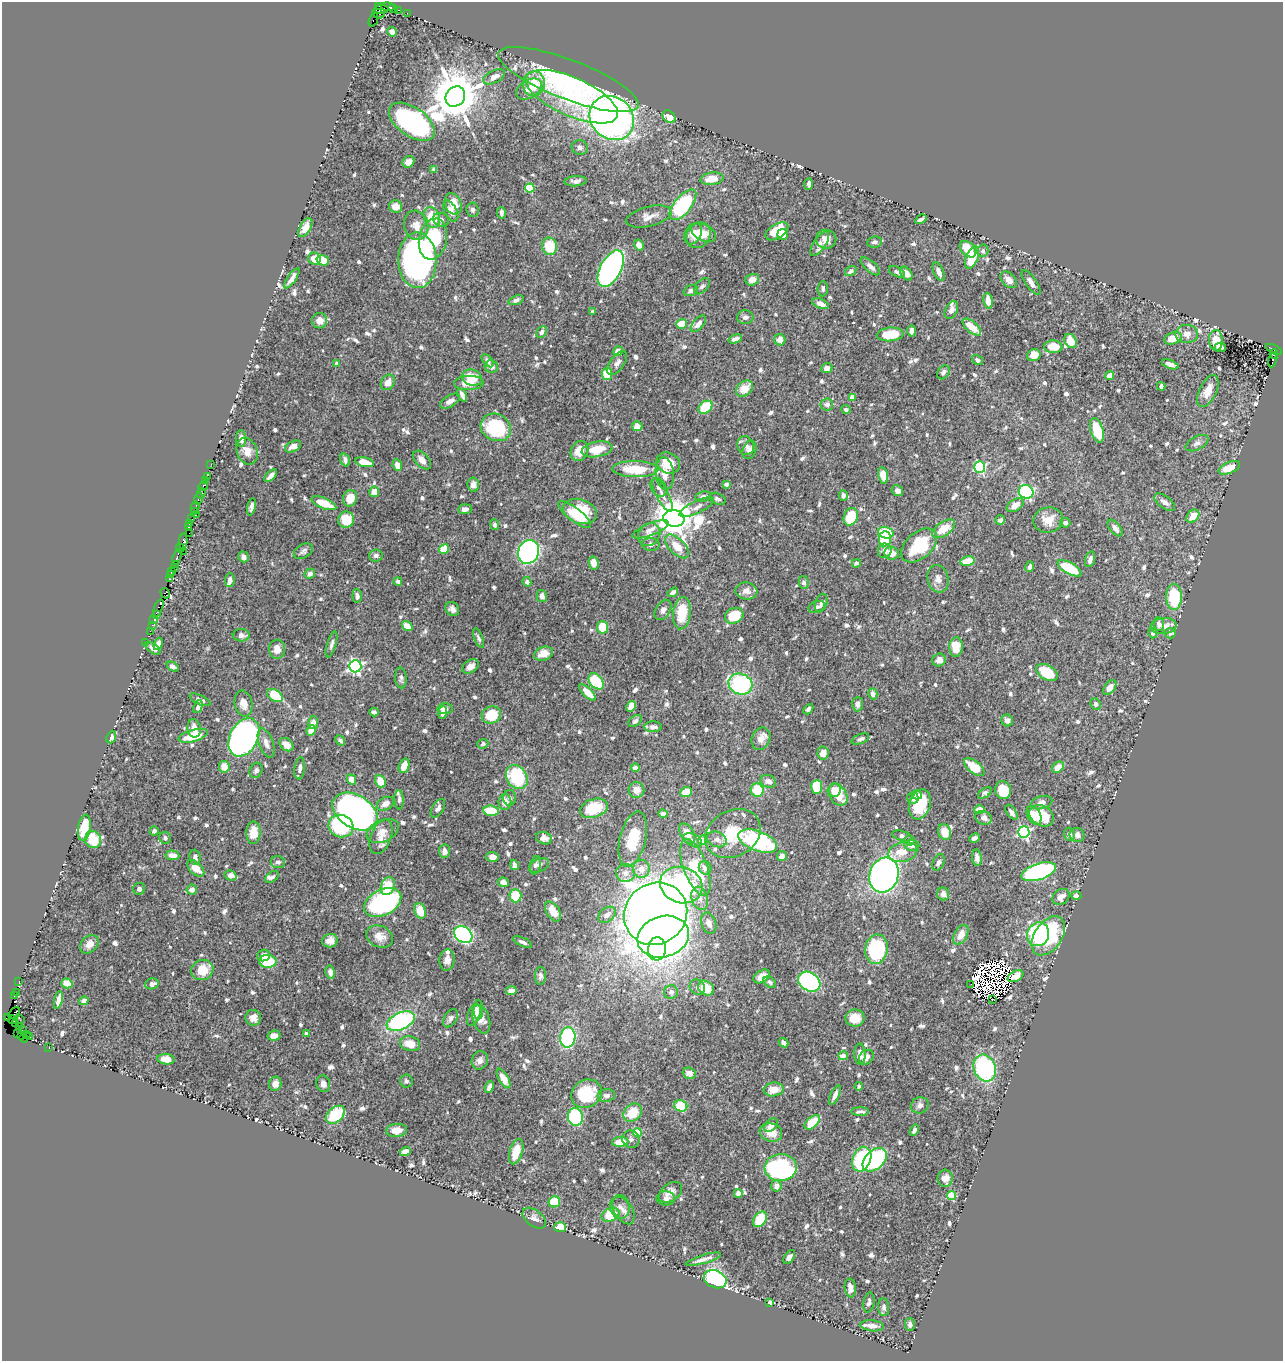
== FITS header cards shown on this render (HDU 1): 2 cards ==
NAXIS1  =                 1281
NAXIS2  =                 1359

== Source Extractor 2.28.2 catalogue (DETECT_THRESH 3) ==
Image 1281 x 1359 px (HDU 1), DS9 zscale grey, 1 PNG px = 1 image px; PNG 1285 x 1363 px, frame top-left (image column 1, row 1359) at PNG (2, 2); each listed source drawn as its Kron ellipse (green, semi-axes under 4 px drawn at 4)
Background 1.2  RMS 0.0096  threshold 0.0287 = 3 sigma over >= 5 px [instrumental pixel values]
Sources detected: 875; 16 with non-positive FLUX_AUTO (blend fragments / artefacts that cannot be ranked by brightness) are neither listed nor drawn; of the other 859, the 500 brightest by FLUX_AUTO listed and drawn (359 fainter detections omitted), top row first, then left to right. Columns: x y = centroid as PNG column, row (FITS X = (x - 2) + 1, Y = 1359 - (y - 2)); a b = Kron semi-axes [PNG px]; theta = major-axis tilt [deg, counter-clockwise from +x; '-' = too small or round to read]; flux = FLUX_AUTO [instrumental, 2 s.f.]
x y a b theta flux
378 6 4 3 - 55
388 7 6 3 -4 160
393 8 5 3 - 47
381 9 7 3 5 190
398 10 3 2 - 74
407 13 2 2 - 15
378 14 6 3 -26 130
373 20 7 3 67 140
392 32 5 4 - 3
494 77 12 6 27 4
568 80 75 19 -21 92
534 84 12 11 - 19
529 89 14 9 31 6.2
455 97 11 9 51 3500
572 97 50 19 -24 66
669 117 7 5 -46 9.7
612 118 23 20 -46 430
412 122 26 14 -35 120
580 147 8 7 - 2.3
408 162 6 5 - 5.1
434 169 4 3 - 2
712 179 11 6 8 9.7
576 181 11 5 5 2.8
809 184 5 3 - 2
530 188 4 4 - 29
453 204 11 8 -67 10
683 205 18 8 51 62
396 206 7 6 - 6.2
473 210 7 6 - 2.1
451 211 11 6 -62 4.8
501 213 6 4 -85 2.1
432 217 11 7 -71 16
649 217 23 10 14 6
921 219 6 3 30 2
441 220 8 6 -24 2.4
416 225 15 12 -75 6.7
305 228 10 5 60 7.6
777 231 12 7 32 22
704 233 13 8 -27 5.5
693 234 11 8 61 4.6
783 234 5 5 - 5.4
698 235 13 11 50 10
433 239 21 14 78 30
826 239 10 9 - 6.2
875 242 7 5 6 1.9
820 244 14 6 55 2.4
639 245 5 5 - 4.1
550 246 8 7 - 20
968 249 10 6 -45 18
983 251 6 5 - 1.8
972 258 12 6 69 21
314 259 6 6 - 9.6
323 260 6 5 - 12
417 260 28 19 -88 280
870 266 12 5 -41 3.5
611 269 20 10 62 210
851 271 6 4 32 2.6
897 272 8 4 -25 1.9
939 272 10 5 -66 3.9
906 274 7 5 -55 3.6
292 278 12 4 56 3.3
752 280 7 5 19 4.5
1009 280 10 6 -45 4.6
1031 282 14 5 -55 3.5
702 286 9 5 48 1.8
823 289 8 5 87 1.8
691 291 7 5 18 1.9
516 300 8 4 21 2.2
988 301 8 4 -81 6.7
820 304 9 4 -23 4.9
951 310 9 6 66 4
593 312 4 4 - 2.5
745 317 8 7 - 2.7
320 321 8 7 - 4.9
682 324 5 5 - 11
698 324 10 5 49 3.8
972 327 11 5 -41 10
912 331 5 4 - 2.9
542 332 6 5 - 2.2
890 334 13 7 6 22
1187 334 11 9 -1 5
1173 338 9 5 20 11
735 339 7 4 18 3.2
780 340 6 5 - 4.8
1216 340 10 7 -87 12
1071 341 7 6 - 11
1053 347 9 6 -3 15
1220 347 5 4 - 3.5
1274 349 9 3 -27 400
618 351 5 4 - 6.2
1274 354 4 3 - 750
1034 355 7 6 - 10
977 360 6 4 -34 1.9
1273 360 8 3 76 650
488 361 7 4 -49 2.3
336 363 4 4 - 2
617 363 14 7 55 3.5
1170 364 8 4 -20 3.1
491 367 7 6 - 3.7
827 368 6 5 - 3.4
943 372 7 5 56 2
607 374 6 5 - 15
1110 375 5 4 - 3.2
472 378 10 8 -17 14
388 382 8 6 57 5
469 383 15 7 2 9
1161 386 4 4 - 3
744 388 9 7 39 10
1208 391 17 8 64 7.9
462 395 7 4 -61 4
852 397 4 4 - 8.6
450 401 11 5 30 3.9
827 404 6 6 - 3.2
705 407 8 5 40 23
846 409 4 4 - 1.9
637 426 5 5 - 5.1
496 427 15 13 -28 51
1097 430 12 6 -73 25
241 438 8 5 89 2.6
1197 443 12 6 28 3
746 446 10 8 -70 3.3
293 447 8 5 26 5.2
597 449 15 7 11 15
750 450 9 6 68 3
247 451 14 10 -68 6
579 451 10 8 61 8.2
345 460 7 4 -71 2.4
422 460 11 6 -47 5.4
365 462 9 4 -12 9.7
668 463 12 10 -26 14
211 464 2 2 - 16
397 465 6 4 -66 4.5
980 467 5 5 - 81
1229 468 11 5 22 8.5
635 469 23 8 -1 22
665 473 16 9 -85 7.1
883 475 8 5 -77 9.7
207 476 2 2 - 35
271 476 8 4 47 3.3
205 481 3 2 - 39
727 484 4 3 - 3.1
473 485 7 6 - 3.9
203 486 5 3 - 210
658 487 10 7 -59 2.3
897 491 6 5 - 3.1
374 492 5 5 - 9.1
1026 492 7 6 - 87
201 493 5 3 - 17
662 495 18 6 -63 4.5
843 495 5 4 - 2.2
703 496 8 5 10 1.8
350 498 8 7 - 9.3
198 499 6 3 74 170
717 499 9 5 -24 2
1165 502 12 6 -36 3.4
324 503 13 5 -22 14
1015 505 9 5 33 5.6
195 507 6 3 73 180
251 507 9 4 77 2.7
697 507 19 6 25 3.6
465 509 7 5 4 3.1
194 511 2 2 - 75
580 511 17 12 -20 29
196 514 2 2 - 85
574 514 20 6 -38 17
1193 516 7 5 47 7.8
851 517 9 7 69 28
674 518 10 8 -10 2100
192 519 3 2 - 84
346 520 8 8 - 23
1000 520 5 4 - 2
1048 520 15 12 14 9.1
1065 523 5 5 - 2.1
189 524 3 2 - 110
495 525 5 4 - 1.9
188 527 3 3 - 99
1115 528 10 5 -51 3
651 529 19 6 22 4.1
943 529 13 7 33 14
189 533 2 2 - 64
886 533 8 5 -15 28
649 534 12 10 50 5.2
885 539 7 6 - 28
183 542 8 3 84 290
651 544 9 6 -3 2.2
919 545 21 13 41 41
677 546 15 7 -44 11
180 548 4 2 - 65
444 549 5 5 - 12
183 551 3 2 - 78
303 551 10 6 28 2.1
885 551 7 6 - 4.3
529 552 12 10 69 190
892 553 7 6 - 8
376 555 7 6 - 1.8
177 557 8 3 71 410
243 557 5 5 - 2.5
1090 559 8 5 72 2.8
967 561 7 5 12 11
594 563 7 5 -79 5.9
856 563 4 4 - 2.6
175 564 4 2 - 210
174 567 4 2 - 150
1030 567 5 4 - 2.5
1070 568 13 5 -30 31
172 571 4 2 - 46
310 574 5 5 - 3
171 575 3 2 - 86
170 579 3 2 - 56
938 579 14 10 -78 4.8
230 580 7 5 87 2.2
398 581 4 4 - 2.3
527 582 5 4 - 2.6
804 582 6 5 - 2
746 591 11 8 -6 4.6
673 592 6 4 34 3.4
165 593 5 4 - 120
357 596 7 5 -84 2.5
542 596 6 5 - 2.8
1174 597 13 8 90 33
821 603 9 6 71 2.1
817 607 8 5 21 1.9
158 608 9 3 67 180
452 609 7 6 - 2.9
663 610 11 7 58 2.9
682 613 16 8 83 20
156 615 4 3 - 130
734 616 9 7 24 25
154 619 3 2 - 63
1159 624 7 5 -83 2.7
152 625 2 2 - 42
407 626 6 4 -35 8.5
1163 626 13 8 6 4.8
603 627 6 5 - 27
150 631 2 2 - 50
1153 633 5 4 - 2.2
1170 633 5 5 - 1.9
241 635 8 6 -2 3.6
479 638 10 4 -68 2
146 642 3 2 - 61
158 644 6 4 71 3.7
331 644 13 4 73 2.3
956 647 10 6 88 14
153 648 8 5 -37 3.2
277 649 9 8 - 5.5
544 654 9 6 19 8
939 660 7 6 - 3.9
355 666 6 6 - 160
470 666 9 6 32 4.5
173 667 6 4 -27 2
1047 672 12 7 -30 24
401 678 10 5 -85 2.1
596 681 9 6 -50 31
740 684 12 10 -24 71
1110 687 8 5 53 5.3
588 692 10 4 -45 8.2
873 694 6 4 -73 3.3
275 695 8 5 -35 26
200 700 11 4 -24 2.8
243 703 13 9 -77 5.9
858 704 7 5 86 2.6
1096 704 6 5 - 1.8
631 706 5 4 - 9.3
198 707 7 4 66 2.7
445 709 8 5 4 4
808 709 6 4 46 1.8
374 712 5 4 - 2.1
443 712 6 4 82 2.6
491 715 10 8 18 21
1007 720 6 5 - 2.2
635 721 7 5 35 2.2
313 723 6 5 - 3.9
653 727 9 5 1 2.5
194 728 9 6 -80 5.9
311 730 5 4 - 11
193 736 15 6 15 19
111 737 6 4 70 3.1
244 737 20 14 62 290
761 739 11 9 65 5.6
860 739 9 4 22 1.8
340 740 5 4 - 2.1
266 743 15 7 -70 4.8
483 744 5 4 - 1.9
286 745 8 5 -42 6.6
823 753 6 5 - 6
404 766 7 5 70 7.8
224 767 6 5 - 8
974 767 12 6 -38 15
1058 767 6 4 42 7.1
300 768 11 5 83 2.5
635 768 4 4 - 4.3
256 770 8 6 65 1.9
517 777 13 10 -56 44
351 779 5 4 - 7.1
380 781 7 5 -64 12
768 781 8 6 -19 3.7
817 787 7 5 88 23
636 790 8 8 - 6.1
757 790 6 6 - 18
835 790 7 6 - 5.8
1003 790 9 8 - 17
686 792 6 5 - 13
985 793 8 4 33 1.9
838 795 12 8 -52 15
917 795 5 4 - 3.8
510 798 8 6 -89 2.3
913 798 6 5 - 3.2
399 800 10 4 -87 1.9
505 802 8 6 89 5.5
1041 802 11 6 16 4.9
385 804 9 6 29 4.5
920 804 15 10 73 23
438 808 10 5 57 2.6
594 808 14 9 20 25
979 809 5 4 - 6.5
491 811 8 5 -8 17
355 812 25 16 -32 430
1011 812 8 4 -56 2.1
663 814 4 4 - 3.2
1034 815 10 6 -62 8.6
1042 816 13 10 -29 21
983 818 8 6 -21 3.9
341 826 12 11 - 59
84 828 13 6 82 17
154 831 4 4 - 2.7
383 831 17 11 25 6
945 832 8 6 -72 8.6
1024 832 5 5 - 120
253 833 11 7 88 11
687 833 11 6 -61 6.9
733 834 29 23 29 27
1069 834 6 5 - 2.3
1077 835 7 7 - 2.6
902 836 10 5 -16 2
381 837 18 10 68 6.9
165 838 6 5 - 1.8
544 838 8 6 -16 3.6
975 838 5 4 - 3.5
633 839 28 13 76 22
717 839 10 7 -21 3
93 840 9 8 - 23
693 840 10 6 -28 2.6
703 840 4 4 - 12
910 840 5 5 - 2
758 841 20 10 -20 76
912 845 7 5 -7 4.1
444 851 7 5 -86 3.4
903 852 15 9 14 8.1
172 855 7 5 -7 5
782 856 5 4 - 4.8
195 857 8 5 -85 2.5
492 857 6 5 - 4.2
977 858 8 5 -82 3.7
278 862 7 6 - 1.9
938 862 9 5 61 2.2
514 865 5 4 - 3.4
535 865 9 5 77 1.9
539 865 10 6 23 2.1
695 867 30 12 -70 33
196 868 10 6 -42 7.2
705 868 7 6 - 4.5
641 869 9 8 - 6.4
1039 872 18 8 18 130
626 873 9 9 - 4
230 875 6 5 - 3.8
884 875 18 14 72 280
272 877 7 5 37 1.9
503 882 5 4 - 4.8
681 885 21 18 -20 140
388 886 9 6 65 18
139 889 6 6 - 2
192 890 5 5 - 3.6
943 894 6 6 - 3.6
515 896 6 6 - 19
1076 896 5 4 - 2.1
1061 897 9 7 39 4.5
700 898 12 8 -73 4.6
383 902 20 12 28 130
420 911 8 5 -67 11
553 911 11 6 -56 9.1
656 914 32 30 39 950
607 915 10 7 40 3.7
709 923 11 7 -71 4.3
1038 934 12 11 - 57
463 935 10 7 -37 110
961 935 11 6 61 7.3
1048 936 22 13 55 64
380 937 14 10 -20 6.8
663 937 26 20 16 390
330 941 8 6 12 5.1
523 942 10 4 -25 2.1
89 944 10 8 45 5.7
657 949 12 9 84 54
876 949 15 11 81 71
264 955 6 5 - 4.5
447 960 10 8 86 3.6
268 961 8 6 0 28
202 970 11 10 - 13
330 972 7 4 -80 3.1
540 976 9 5 87 2.4
1016 976 8 5 27 3.4
762 977 9 6 31 6
19 981 2 2 - 30
770 982 7 5 -36 2.1
809 982 12 9 -33 150
67 983 6 4 -19 7.2
152 984 7 5 11 4.3
971 984 2 2 - 2.2
697 987 8 7 - 2.2
706 988 9 6 -35 15
511 991 5 4 - 4.7
16 992 2 2 - 23
671 992 7 7 - 2.8
14 995 3 2 - 38
993 999 3 2 - 3.3
58 1000 9 4 77 4.1
84 1001 5 4 - 2.9
478 1010 10 5 -89 2.8
14 1013 7 3 47 120
474 1015 11 6 71 6.4
8 1018 3 3 - 150
253 1018 8 8 - 4.2
451 1018 10 6 58 2.3
855 1018 9 8 - 11
481 1019 15 8 -73 6
13 1020 4 3 - 700
20 1020 2 2 - 60
401 1021 15 8 24 100
15 1024 2 2 - 23
20 1026 3 2 - 67
22 1030 2 2 - 35
18 1033 3 2 - 27
306 1034 4 3 - 1.9
21 1035 4 2 - 50
26 1035 2 2 - 16
274 1036 6 5 - 4.1
29 1037 3 2 - 16
24 1038 5 3 - 71
568 1038 10 7 82 71
784 1043 5 4 - 2.2
410 1044 10 7 -15 8.8
49 1047 2 2 - 12
860 1054 10 5 -88 4.4
843 1056 5 4 - 5.7
866 1057 8 6 46 3.8
166 1059 9 5 -6 8.7
480 1060 9 8 - 3.3
985 1068 14 11 -68 81
689 1073 6 5 - 3.3
504 1078 11 5 -60 7.8
406 1081 6 6 - 1.9
275 1084 7 6 - 4.4
323 1084 8 6 -76 3.2
859 1086 4 3 - 2
489 1087 6 4 68 3.5
774 1089 10 7 7 7.6
586 1094 16 13 27 31
835 1095 10 4 65 3.1
606 1096 8 6 7 2.3
920 1105 9 8 - 2.8
681 1106 7 5 -25 29
860 1112 9 3 1 2
633 1113 10 8 40 15
335 1115 11 7 42 30
575 1117 9 7 -81 63
812 1122 9 5 43 16
771 1125 8 5 48 5
397 1130 10 6 5 7
914 1130 6 3 57 1.9
771 1132 11 9 -17 9.3
637 1133 4 4 - 23
631 1139 9 8 - 2.6
620 1142 8 5 3 8.9
405 1151 5 4 - 5.7
516 1152 13 6 72 11
862 1159 13 9 68 46
875 1160 14 9 43 79
781 1168 16 13 3 130
945 1178 8 7 - 5
776 1186 6 5 - 4.6
670 1192 13 8 37 4.7
738 1193 4 4 - 3.8
951 1196 4 4 - 23
666 1198 9 7 -1 2.7
554 1202 6 5 - 17
620 1207 12 10 -83 3.5
623 1211 15 9 -58 4.3
610 1215 9 6 24 23
534 1218 13 8 -38 3.5
760 1219 9 6 52 23
560 1227 6 5 - 14
789 1257 8 4 56 3
703 1259 18 4 16 4
715 1279 12 8 -21 100
850 1288 9 5 -83 5.4
770 1302 4 4 - 1.9
869 1302 10 5 81 2.1
884 1307 9 5 -86 2.4
910 1324 6 5 - 2.2
872 1326 12 5 -7 4.9
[359 fainter detections neither listed nor drawn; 16 non-positive-flux detections neither listed nor drawn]